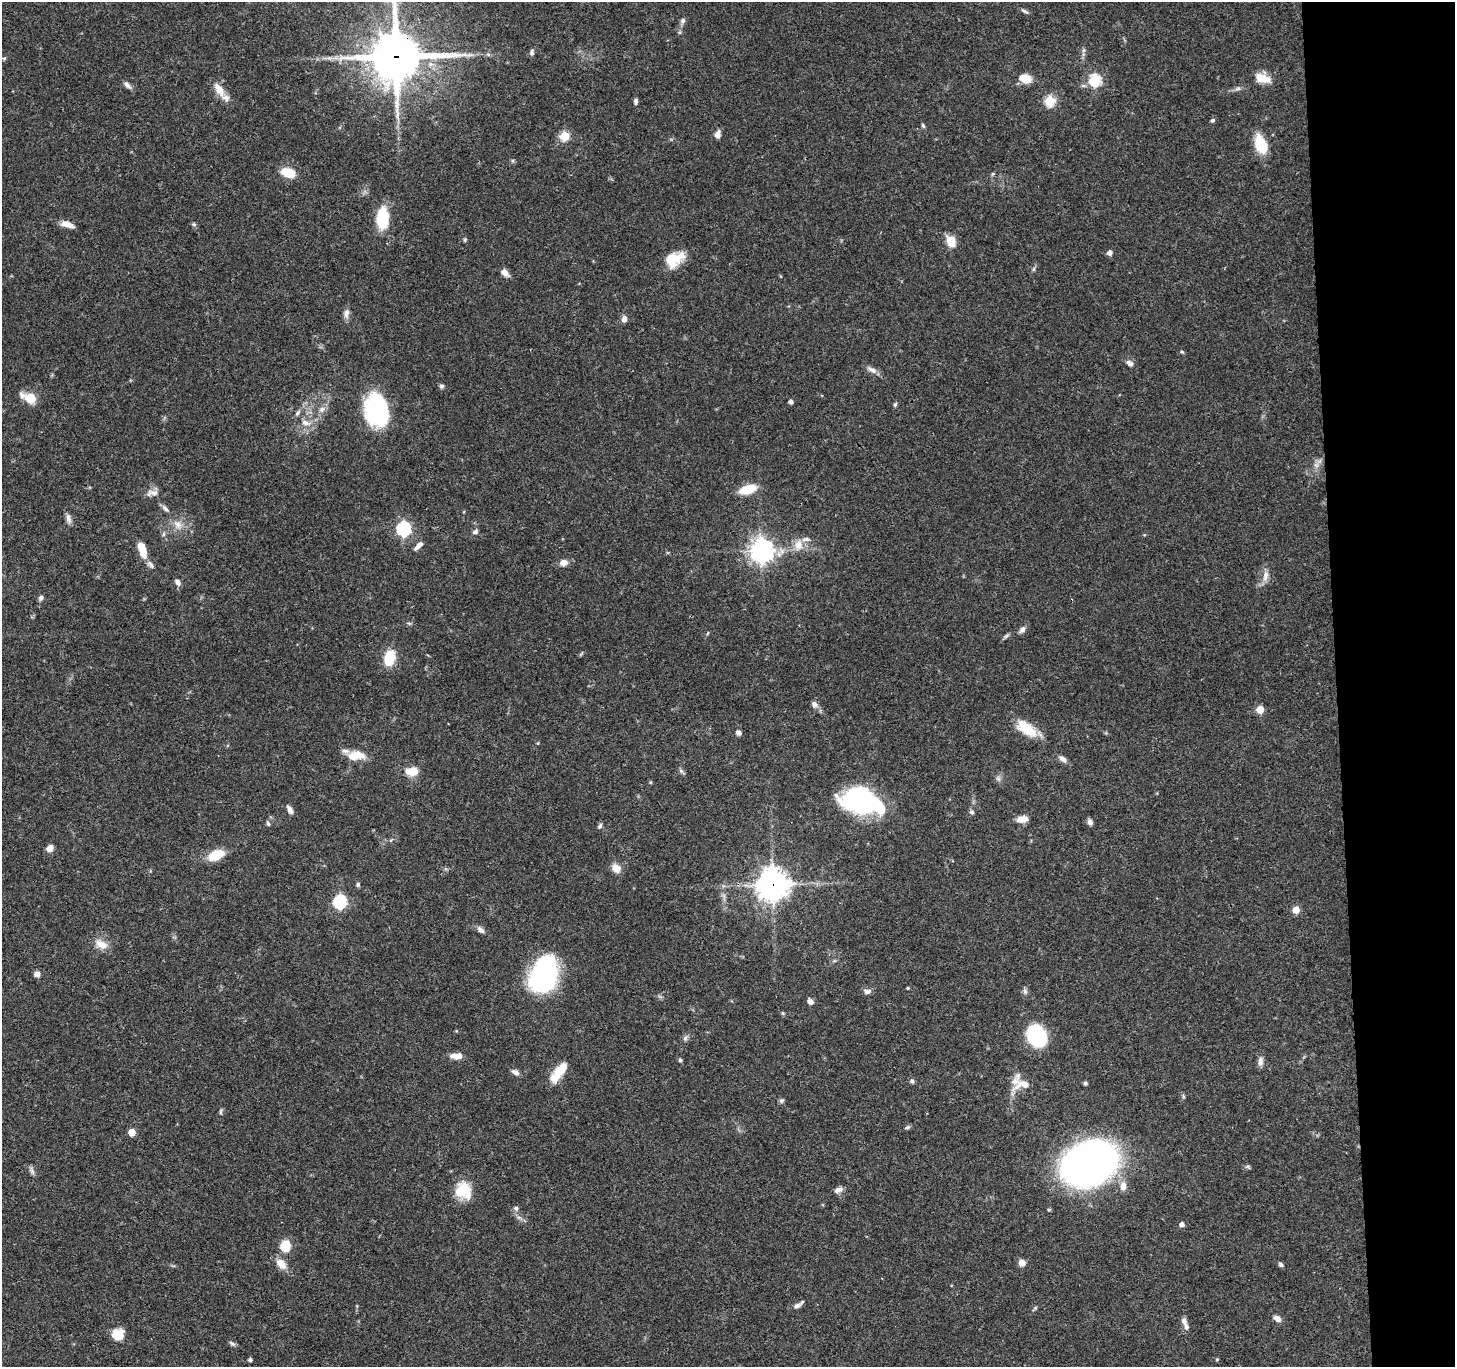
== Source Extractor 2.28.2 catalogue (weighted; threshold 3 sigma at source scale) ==
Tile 6 of 3 x 3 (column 3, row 2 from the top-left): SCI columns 2908-4360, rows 1485-2849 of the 4360 x 4336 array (HDU 1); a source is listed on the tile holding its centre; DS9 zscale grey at full resolution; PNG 1457 x 1369 px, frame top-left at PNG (2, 2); no overlay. Shown black and unused: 8% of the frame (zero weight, under 3 of 4 exposures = <1% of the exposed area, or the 3 px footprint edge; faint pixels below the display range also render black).
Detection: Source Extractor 2.28.2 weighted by HDU 2 'WHT'; one run over the whole footprint, this tile lists its part. Background 0.0438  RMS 0.0028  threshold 0.0126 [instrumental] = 3 sigma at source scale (4.5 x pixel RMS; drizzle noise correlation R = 1.50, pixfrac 1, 0.05/0.05 arcsec/px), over >= 5 px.
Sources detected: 138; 2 inside a brighter object's white glare — not listed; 6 inside a brighter listed object's ellipse — not listed separately; the other 130 listed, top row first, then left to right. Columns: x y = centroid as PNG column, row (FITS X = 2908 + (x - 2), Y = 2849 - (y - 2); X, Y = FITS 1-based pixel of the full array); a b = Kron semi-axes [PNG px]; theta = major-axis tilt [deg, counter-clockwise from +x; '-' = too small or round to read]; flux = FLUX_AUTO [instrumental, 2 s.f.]
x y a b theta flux
1024 11 11 4 -33 0.7
683 21 9 6 66 0.78
532 52 8 5 84 0.75
488 54 6 4 -1 0.51
396 57 17 17 - 1200
4 58 5 5 - 0.39
1025 78 12 8 -15 4.8
1263 78 17 10 -16 4.5
1095 80 6 6 - 28
127 85 12 6 -48 1.1
1238 89 9 4 8 0.76
219 90 18 9 -57 3.7
636 101 7 5 88 0.69
1050 101 6 5 - 18
1212 120 5 5 - 0.51
923 125 6 4 -63 0.46
718 134 8 6 76 1.7
565 136 5 5 - 14
1261 144 24 13 -69 7
288 173 15 9 -16 6.5
993 174 6 5 - 0.38
382 218 24 13 89 10
67 224 16 6 -18 2.5
194 224 6 5 - 0.51
465 240 6 4 70 0.36
951 241 11 7 -66 5.3
1110 253 5 4 - 1.6
673 259 21 14 27 8
1034 269 7 4 71 0.44
504 272 9 6 -41 2
346 314 13 7 82 1.5
624 319 8 6 83 1.3
1182 352 6 3 -19 0.35
1129 363 10 6 -32 1.3
872 370 16 6 -31 1.5
442 386 7 5 1 0.6
29 398 14 8 -25 6.6
791 402 4 4 - 0.92
895 404 6 4 68 0.48
322 409 9 8 - 1.3
377 410 26 18 -80 48
297 413 8 5 50 0.71
305 423 13 8 -26 2.3
1316 465 8 7 - 1.3
748 489 14 7 18 9.1
152 493 18 8 9 1.8
165 508 11 5 -44 0.93
68 518 12 7 -76 1.3
178 524 14 9 -26 2.6
403 529 6 6 - 50
475 532 9 6 36 0.75
798 545 16 12 84 3.3
418 546 14 5 45 1.3
142 547 11 7 -68 3.4
762 550 8 7 - 240
563 563 10 7 8 1.8
150 564 12 6 -53 1.1
1265 576 18 7 80 2.1
178 582 8 6 -59 1.2
41 598 7 6 - 0.71
1022 630 10 6 50 1.1
1006 636 10 4 39 0.65
390 658 13 9 74 9.6
814 704 10 8 -53 1.3
1260 709 5 5 - 6.7
1026 728 27 12 -37 8.1
738 733 6 5 - 1.1
354 757 15 11 -16 4.1
1062 759 13 6 -39 1.3
681 771 6 6 - 0.67
412 772 10 7 6 5.9
998 779 8 6 -55 0.77
862 801 33 18 -15 60
290 810 10 5 -59 1.3
972 812 6 5 - 0.61
1022 819 12 7 8 2.6
1090 822 8 6 -70 0.97
268 823 7 4 -63 0.5
600 826 8 5 54 0.6
50 848 7 6 - 2.3
216 855 17 9 25 6.9
616 868 13 11 -47 2.2
358 884 6 5 - 0.55
773 884 11 11 - 320
340 902 6 6 - 40
1296 910 6 6 - 2.6
480 930 9 6 -44 1.2
101 944 19 11 -27 3.1
544 973 30 22 64 50
37 974 7 6 - 1.2
908 988 3 3 - 0.32
867 991 10 6 0 1.2
1025 991 9 6 -79 0.78
810 1002 7 6 - 1.4
1036 1036 16 11 -65 44
685 1038 7 6 - 0.71
457 1056 13 6 3 2.7
680 1060 5 4 - 0.47
1260 1061 12 7 86 1.3
515 1072 11 6 -20 1.1
559 1072 26 9 52 7
912 1081 6 5 - 0.61
1085 1083 4 4 - 0.57
1023 1084 25 16 10 4.7
1183 1096 6 4 -72 0.39
781 1101 7 5 44 0.61
221 1112 8 4 89 0.47
907 1127 8 4 24 0.55
132 1132 5 5 - 4.9
1089 1163 39 29 23 240
1247 1166 7 4 1 0.51
32 1171 13 5 -76 0.89
1123 1186 12 8 82 2.1
838 1190 11 6 25 1.3
463 1191 20 18 -54 7.8
516 1208 7 6 - 0.75
519 1217 7 4 -1 0.62
1182 1224 5 5 - 1.3
285 1246 14 12 78 5
1022 1263 7 7 - 1.9
281 1264 13 9 -46 3.3
1281 1265 6 5 - 0.62
797 1306 12 6 30 1.1
1035 1308 6 4 46 0.38
1277 1318 9 6 -34 1.5
1184 1321 9 7 -83 1.1
118 1335 11 11 - 5.7
232 1344 10 5 -36 0.65
1217 1359 5 3 - 0.23
250 1360 4 3 - 0.71
Overlapping masked pixels (flux is a lower limit): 3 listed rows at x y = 396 57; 773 884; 1089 1163
Isophote crosses this tile's border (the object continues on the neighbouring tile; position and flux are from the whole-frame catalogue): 1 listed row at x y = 396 57